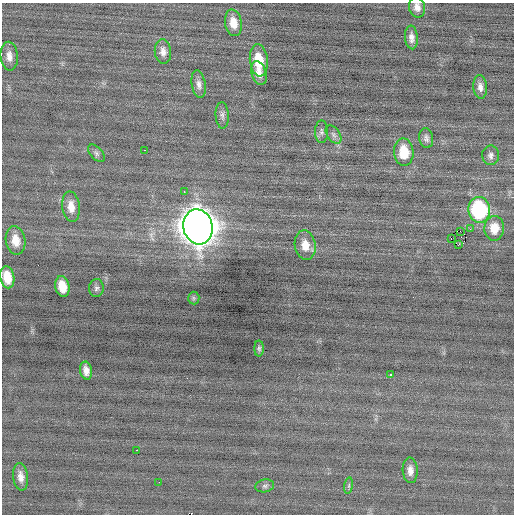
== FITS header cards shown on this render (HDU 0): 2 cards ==
NAXIS1  =                  512 / Axis length
NAXIS2  =                  512 / Axis length

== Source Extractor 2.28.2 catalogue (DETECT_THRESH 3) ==
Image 512 x 512 px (HDU 0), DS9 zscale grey, 1 PNG px = 1 image px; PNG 516 x 516 px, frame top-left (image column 1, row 512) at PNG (2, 3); each listed source drawn as its Kron ellipse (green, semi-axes under 4 px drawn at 4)
Background -0.0403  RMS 0.73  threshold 2.18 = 3 sigma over >= 5 px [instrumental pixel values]
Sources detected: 42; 1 with non-positive FLUX_AUTO (blend fragments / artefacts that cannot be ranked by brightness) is neither listed nor drawn; the other 41 listed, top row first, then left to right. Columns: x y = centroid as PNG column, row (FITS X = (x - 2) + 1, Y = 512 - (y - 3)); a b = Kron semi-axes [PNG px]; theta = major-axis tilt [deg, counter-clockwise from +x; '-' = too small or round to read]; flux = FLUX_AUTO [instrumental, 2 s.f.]
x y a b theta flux
417 7 10 8 -79 310
233 23 13 8 -79 620
411 37 12 6 -87 270
163 52 12 8 -83 310
9 56 14 8 -86 360
259 60 16 9 -84 1200
259 73 12 7 -73 410
199 84 14 7 -80 260
480 87 12 7 -84 270
222 115 13 6 -87 210
321 132 11 6 -90 150
333 135 10 6 -55 160
426 138 10 7 -79 180
145 150 2 2 - 80
404 152 14 9 -86 1200
96 153 10 6 -47 150
491 155 10 8 86 210
184 192 3 3 - 67
71 207 15 9 -84 530
479 210 13 10 -83 5700
198 227 18 14 -75 95000
494 228 12 10 89 780
470 229 2 2 - 39
460 231 2 2 - 230
451 239 4 2 - 450
15 240 14 9 -81 680
305 245 15 10 -81 640
458 245 2 2 - 200
7 277 11 7 -80 850
62 287 10 7 -77 760
96 288 9 7 85 160
194 298 6 5 - 87
259 348 8 4 -90 100
86 371 9 6 -79 340
390 374 3 2 - 80
137 450 3 2 - 560
410 470 13 7 -87 350
21 477 13 7 -83 370
159 482 2 2 - 28
265 486 9 6 10 150
349 486 8 4 82 99
At the frame edge (FLAGS 8, measured only in part): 1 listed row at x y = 417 7
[1 non-positive-flux detection neither listed nor drawn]